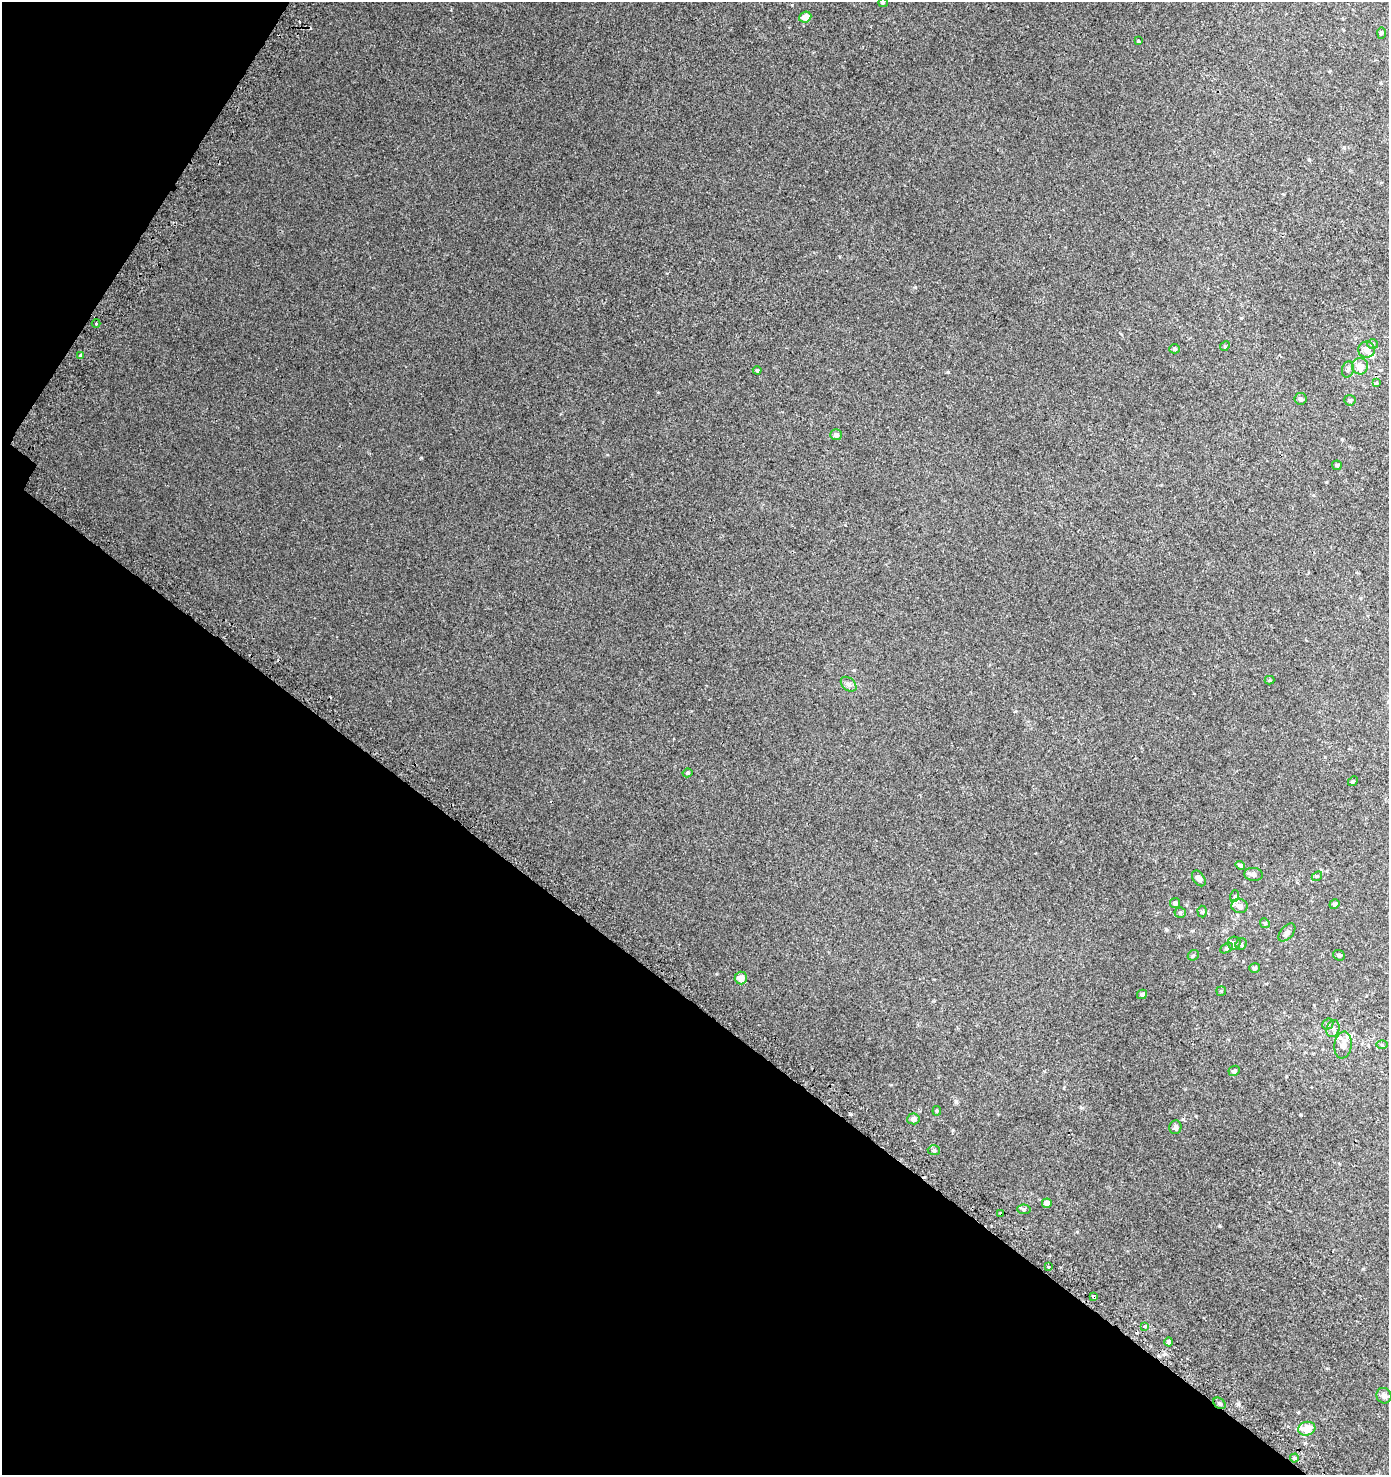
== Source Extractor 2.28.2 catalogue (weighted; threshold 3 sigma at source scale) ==
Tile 9 of 4 x 4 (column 1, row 3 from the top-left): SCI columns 312-1698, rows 1538-3010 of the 6086 x 6030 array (HDU 1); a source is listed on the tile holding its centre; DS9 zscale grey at full resolution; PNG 1391 x 1477 px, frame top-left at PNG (2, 2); each listed source drawn as its Kron ellipse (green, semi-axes under 4 px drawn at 4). Shown black and unused: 35% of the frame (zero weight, under 2 of 3 exposures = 3% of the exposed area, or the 3 px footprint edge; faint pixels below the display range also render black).
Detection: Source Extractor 2.28.2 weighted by HDU 2 'WHT'; one run over the whole footprint, this tile lists its part. Background 0.00795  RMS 0.0063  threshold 0.0283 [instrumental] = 3 sigma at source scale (4.5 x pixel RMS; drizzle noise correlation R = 1.50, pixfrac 1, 0.0396/0.0396 arcsec/px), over >= 5 px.
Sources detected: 69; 3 cosmic-ray / hot-pixel residue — neither listed nor drawn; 3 inside a brighter listed object's ellipse — not listed separately; the other 63 listed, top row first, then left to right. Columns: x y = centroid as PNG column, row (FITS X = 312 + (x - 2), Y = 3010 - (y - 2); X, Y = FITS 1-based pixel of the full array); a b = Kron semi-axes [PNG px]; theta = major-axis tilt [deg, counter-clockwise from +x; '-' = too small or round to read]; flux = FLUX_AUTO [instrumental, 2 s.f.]
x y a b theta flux
883 3 5 4 - 0.62
805 17 6 5 - 5.3
1381 33 6 4 88 0.67
1138 40 3 3 - 0.57
96 323 4 3 - 0.53
1373 344 5 5 - 0.82
1225 346 5 4 - 0.61
1174 349 5 4 - 0.76
1367 350 8 8 - 3.5
80 355 3 3 - 2.4
1360 366 8 8 - 5.4
1348 369 8 6 74 1.4
757 370 4 4 - 0.87
1376 383 4 4 - 0.46
1300 399 6 6 - 1.2
1350 400 5 5 - 0.96
836 435 5 5 - 2.1
1337 465 5 4 - 0.92
1269 680 5 4 - 0.65
849 684 9 6 -41 1.9
688 773 5 4 - 0.86
1353 781 5 4 - 0.68
1240 865 5 4 - 0.95
1253 874 9 6 -6 1.8
1317 876 6 4 40 0.76
1199 878 9 5 -53 2.8
1235 896 6 4 70 0.66
1175 903 5 5 - 1.5
1334 904 5 4 - 0.95
1240 906 8 7 - 2.6
1202 912 6 4 -87 0.85
1180 913 5 5 - 0.79
1265 923 5 4 - 0.71
1287 932 10 6 48 2
1234 943 6 6 - 1.7
1241 944 6 5 - 1
1226 948 7 4 28 1
1193 955 6 5 - 0.77
1339 955 6 5 - 1.3
1255 968 5 5 - 1
741 978 6 6 - 5.8
1221 991 5 5 - 0.6
1142 994 5 4 - 1
1328 1024 6 5 - 0.9
1333 1029 8 6 74 1.9
1343 1045 13 8 81 4.2
1382 1045 6 4 -1 0.75
1234 1071 6 5 - 1.1
937 1111 5 4 - 0.61
913 1119 6 5 - 2.3
1175 1127 7 6 - 1.5
934 1150 6 5 - 0.9
1047 1203 5 4 - 3.5
1024 1209 7 5 -5 0.89
1001 1213 4 3 - 4.2
1049 1267 3 3 - 2.6
1094 1297 3 3 - 1.6
1145 1326 4 4 - 0.64
1169 1342 4 4 - 1.4
1384 1396 8 7 - 1.8
1220 1403 7 5 -38 1.3
1307 1429 9 7 13 8.8
1294 1458 4 4 - 0.81
Overlapping masked pixels (flux is a lower limit): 3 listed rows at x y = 1001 1213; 1094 1297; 1220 1403
Unlisted compact peaks at least as high as the median listed source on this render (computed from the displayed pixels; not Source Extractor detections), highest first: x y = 421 458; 948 372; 850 1114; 1219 1226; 1183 1119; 915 287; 1301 1115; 1309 160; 956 1101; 854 670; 607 455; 953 1130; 1238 1404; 1363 1269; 891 1085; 1327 1368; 1077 1232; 1344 147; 1196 1116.